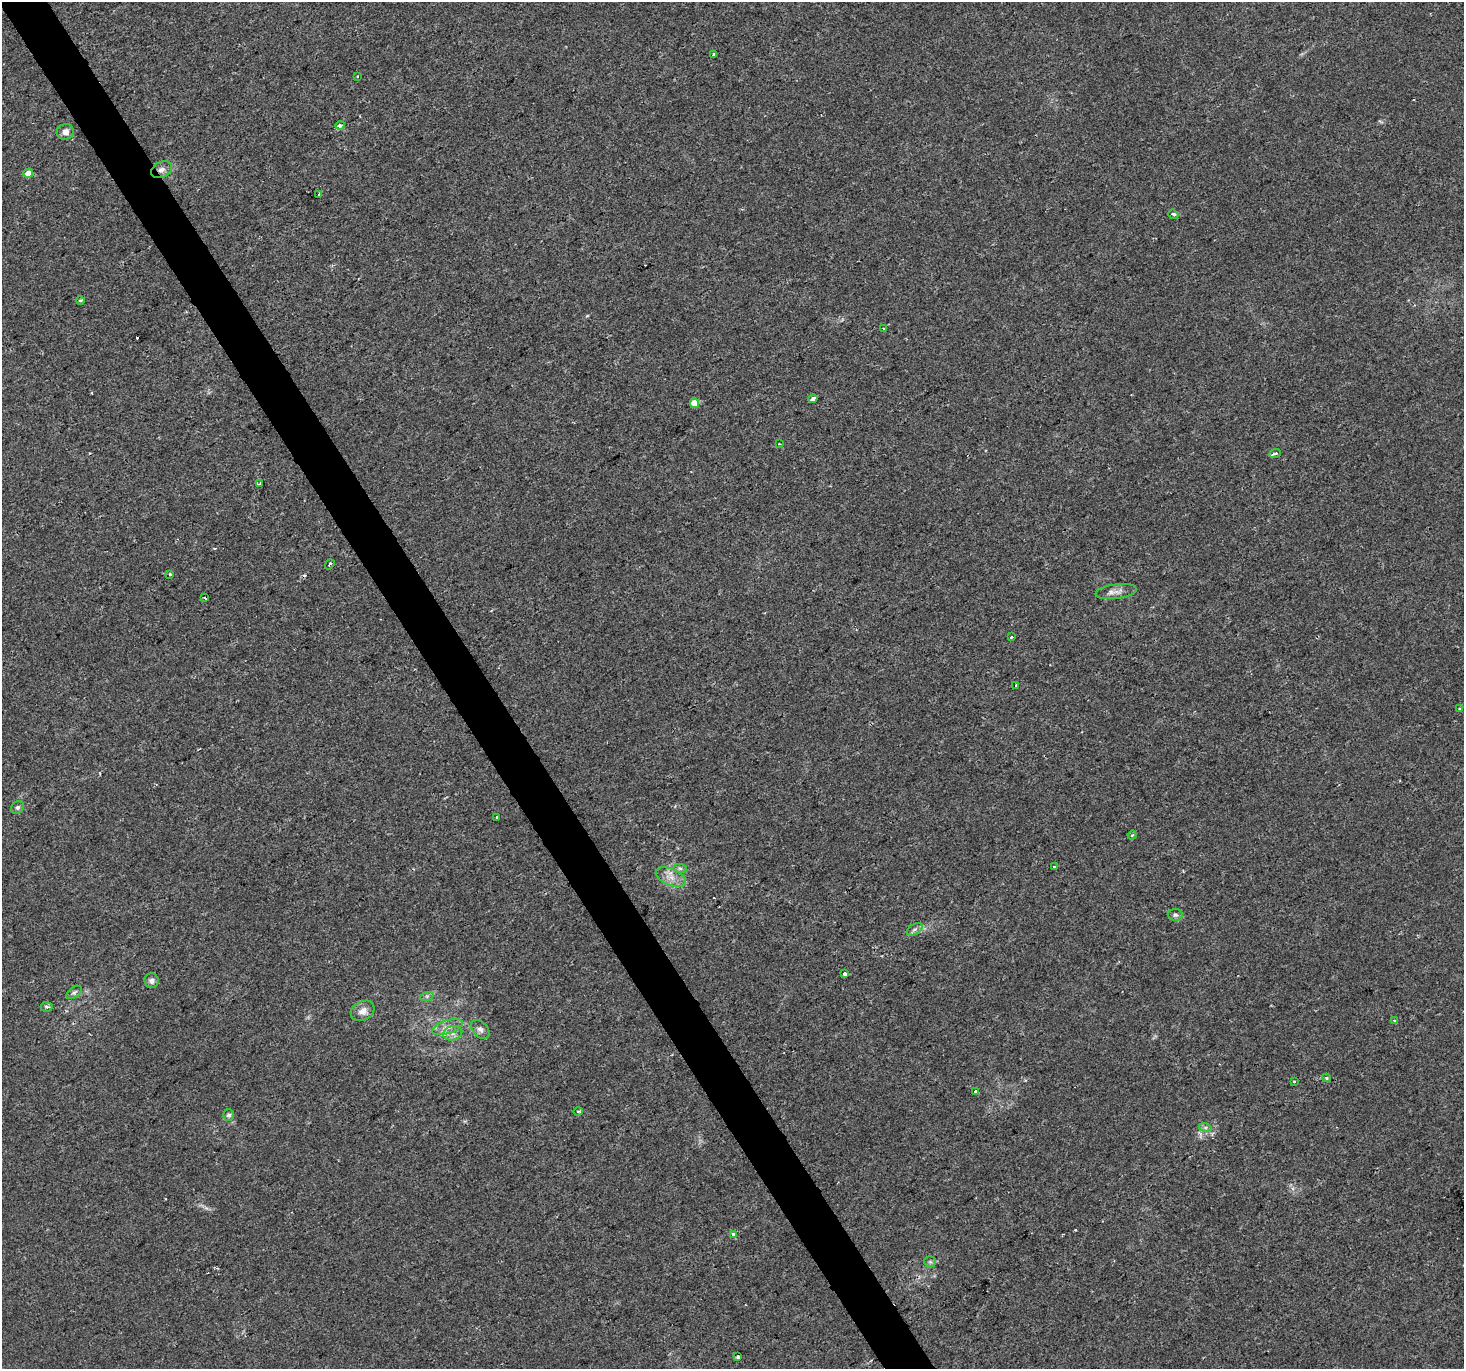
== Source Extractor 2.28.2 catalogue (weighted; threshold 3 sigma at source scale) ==
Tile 11 of 4 x 4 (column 3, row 3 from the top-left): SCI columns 2927-4388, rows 1480-2846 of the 5854 x 5755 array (HDU 1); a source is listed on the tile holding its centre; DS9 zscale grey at full resolution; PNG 1466 x 1371 px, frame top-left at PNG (2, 2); each listed source drawn as its Kron ellipse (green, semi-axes under 4 px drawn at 4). Shown black and unused: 3% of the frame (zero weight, under 2 of 3 exposures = <1% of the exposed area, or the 3 px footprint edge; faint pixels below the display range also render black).
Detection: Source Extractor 2.28.2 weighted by HDU 2 'WHT'; one run over the whole footprint, this tile lists its part. Background 0.004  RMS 0.0027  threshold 0.012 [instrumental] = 3 sigma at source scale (4.5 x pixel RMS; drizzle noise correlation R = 1.50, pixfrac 1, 0.0396/0.0396 arcsec/px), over >= 5 px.
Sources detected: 53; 3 cosmic-ray / hot-pixel residue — neither listed nor drawn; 1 inside a brighter listed object's ellipse — not listed separately; the other 49 listed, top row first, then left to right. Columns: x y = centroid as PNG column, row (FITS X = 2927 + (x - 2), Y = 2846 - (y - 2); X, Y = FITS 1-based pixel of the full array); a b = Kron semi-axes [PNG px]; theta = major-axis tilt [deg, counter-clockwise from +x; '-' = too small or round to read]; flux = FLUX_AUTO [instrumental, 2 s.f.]
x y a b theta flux
714 54 4 3 - 0.57
357 77 3 3 - 0.26
340 125 4 4 - 1.2
65 132 9 8 - 1.6
161 170 11 7 27 1.4
28 173 5 4 - 3.1
319 194 3 3 - 2.7
1173 214 5 4 - 0.54
80 301 4 4 - 0.44
883 328 3 2 - 0.21
813 399 5 3 - 3
694 403 4 4 - 4.4
779 444 3 2 - 0.31
1275 453 6 3 22 0.88
259 484 3 3 - 0.53
330 564 5 3 - 0.59
170 574 3 3 - 0.46
1116 591 21 7 7 1.8
205 597 4 3 - 1.5
1011 637 3 3 - 0.95
1016 686 3 3 - 3.2
1460 709 3 3 - 0.48
17 807 7 5 44 0.68
497 818 3 3 - 1
1132 835 4 3 - 0.43
1055 867 3 3 - 0.64
680 868 7 4 -1 0.59
671 877 16 8 -22 2.5
1175 915 7 6 - 0.64
915 929 8 5 30 0.85
844 974 3 3 - 2
152 981 7 7 - 1
74 992 9 5 36 0.65
427 996 7 4 18 0.55
47 1007 6 5 - 0.55
363 1011 12 9 30 2
1395 1021 3 3 - 0.42
447 1027 16 7 19 2.2
480 1030 11 7 -45 1
453 1033 10 7 16 1.4
1327 1078 4 3 - 0.46
1294 1081 3 3 - 0.87
975 1092 3 3 - 0.88
578 1111 5 3 - 0.31
228 1115 6 5 - 0.6
1205 1127 6 4 -18 0.55
733 1235 3 3 - 1
930 1262 6 5 - 0.53
738 1356 3 3 - 1.9
Overlapping masked pixels (flux is a lower limit): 1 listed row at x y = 161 170